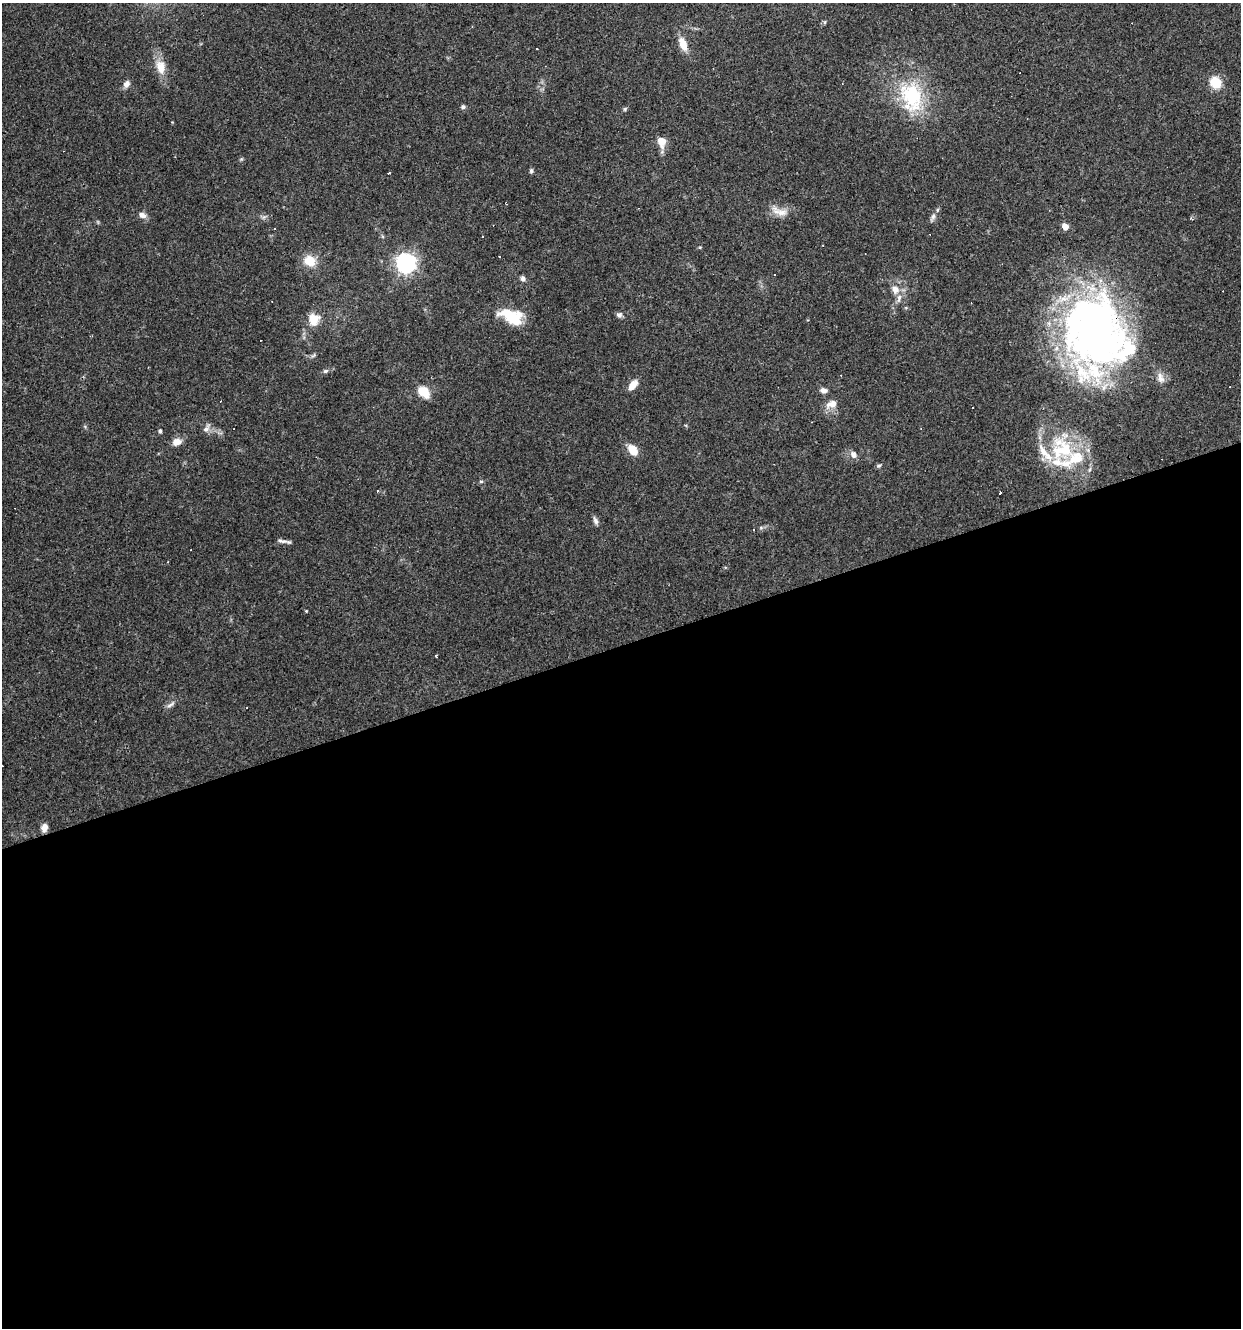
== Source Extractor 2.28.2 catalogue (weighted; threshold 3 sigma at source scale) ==
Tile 15 of 4 x 4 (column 3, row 4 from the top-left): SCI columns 2586-3824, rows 1-1326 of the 5119 x 5304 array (HDU 1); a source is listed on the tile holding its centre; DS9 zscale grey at full resolution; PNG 1243 x 1330 px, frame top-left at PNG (2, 3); no overlay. Shown black and unused: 52% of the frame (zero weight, under 3 of 4 exposures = <1% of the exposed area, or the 3 px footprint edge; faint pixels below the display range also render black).
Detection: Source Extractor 2.28.2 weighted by HDU 2 'WHT'; one run over the whole footprint, this tile lists its part. Background 0.101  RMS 0.0052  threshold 0.0234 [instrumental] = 3 sigma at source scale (4.5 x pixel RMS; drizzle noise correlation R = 1.50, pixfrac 1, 0.0396/0.0396 arcsec/px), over >= 5 px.
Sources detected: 75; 1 too faint to see at this stretch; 1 inside a brighter object's white glare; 18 cosmic-ray / hot-pixel residue — not listed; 7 inside a brighter listed object's ellipse — not listed separately; the other 48 listed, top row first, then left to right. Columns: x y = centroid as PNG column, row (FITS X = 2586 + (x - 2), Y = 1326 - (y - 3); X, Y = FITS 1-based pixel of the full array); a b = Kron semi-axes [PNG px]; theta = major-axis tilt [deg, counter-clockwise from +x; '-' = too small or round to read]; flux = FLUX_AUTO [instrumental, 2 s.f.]
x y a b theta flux
683 44 15 8 -68 7.4
161 67 19 12 -75 8
1216 83 6 5 - 43
126 84 9 7 60 3
911 96 47 32 -77 43
463 107 5 5 - 1.4
625 109 6 5 - 0.79
662 142 13 10 -82 5.9
531 171 6 5 - 1.1
781 212 28 11 -27 6.3
142 215 9 7 -30 3
264 217 8 4 44 1.2
933 217 15 5 69 2
1065 226 6 6 - 4
482 236 3 3 - 3.3
310 261 14 12 -28 9.2
406 263 7 7 - 240
523 278 7 6 - 1.7
895 290 10 9 - 4.4
619 315 7 7 - 1.5
511 317 26 15 -38 17
314 320 16 14 -89 8.3
1094 329 82 65 -68 300
313 355 9 4 20 1.2
325 371 7 5 15 1.2
1161 378 15 8 -72 3.5
633 385 14 7 54 4.9
823 390 8 6 -3 2.7
424 392 14 10 -45 9.3
832 404 13 8 21 5.6
207 428 14 8 61 2.4
160 431 5 4 - 0.98
177 442 12 8 17 4.1
633 450 11 8 -62 8.3
1062 450 37 33 41 40
853 454 9 7 -58 2.8
879 466 6 5 - 0.97
1090 470 8 3 71 1.1
481 481 6 4 0 0.68
378 490 3 3 - 1.7
1000 493 3 3 - 2.5
595 521 11 5 -70 1.9
761 528 6 5 - 0.94
282 541 17 4 -9 1.8
306 611 4 3 - 0.44
436 656 4 2 - 0.6
171 704 14 5 34 2
44 828 10 6 75 3.3
Overlapping masked pixels (flux is a lower limit): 1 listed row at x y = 1094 329